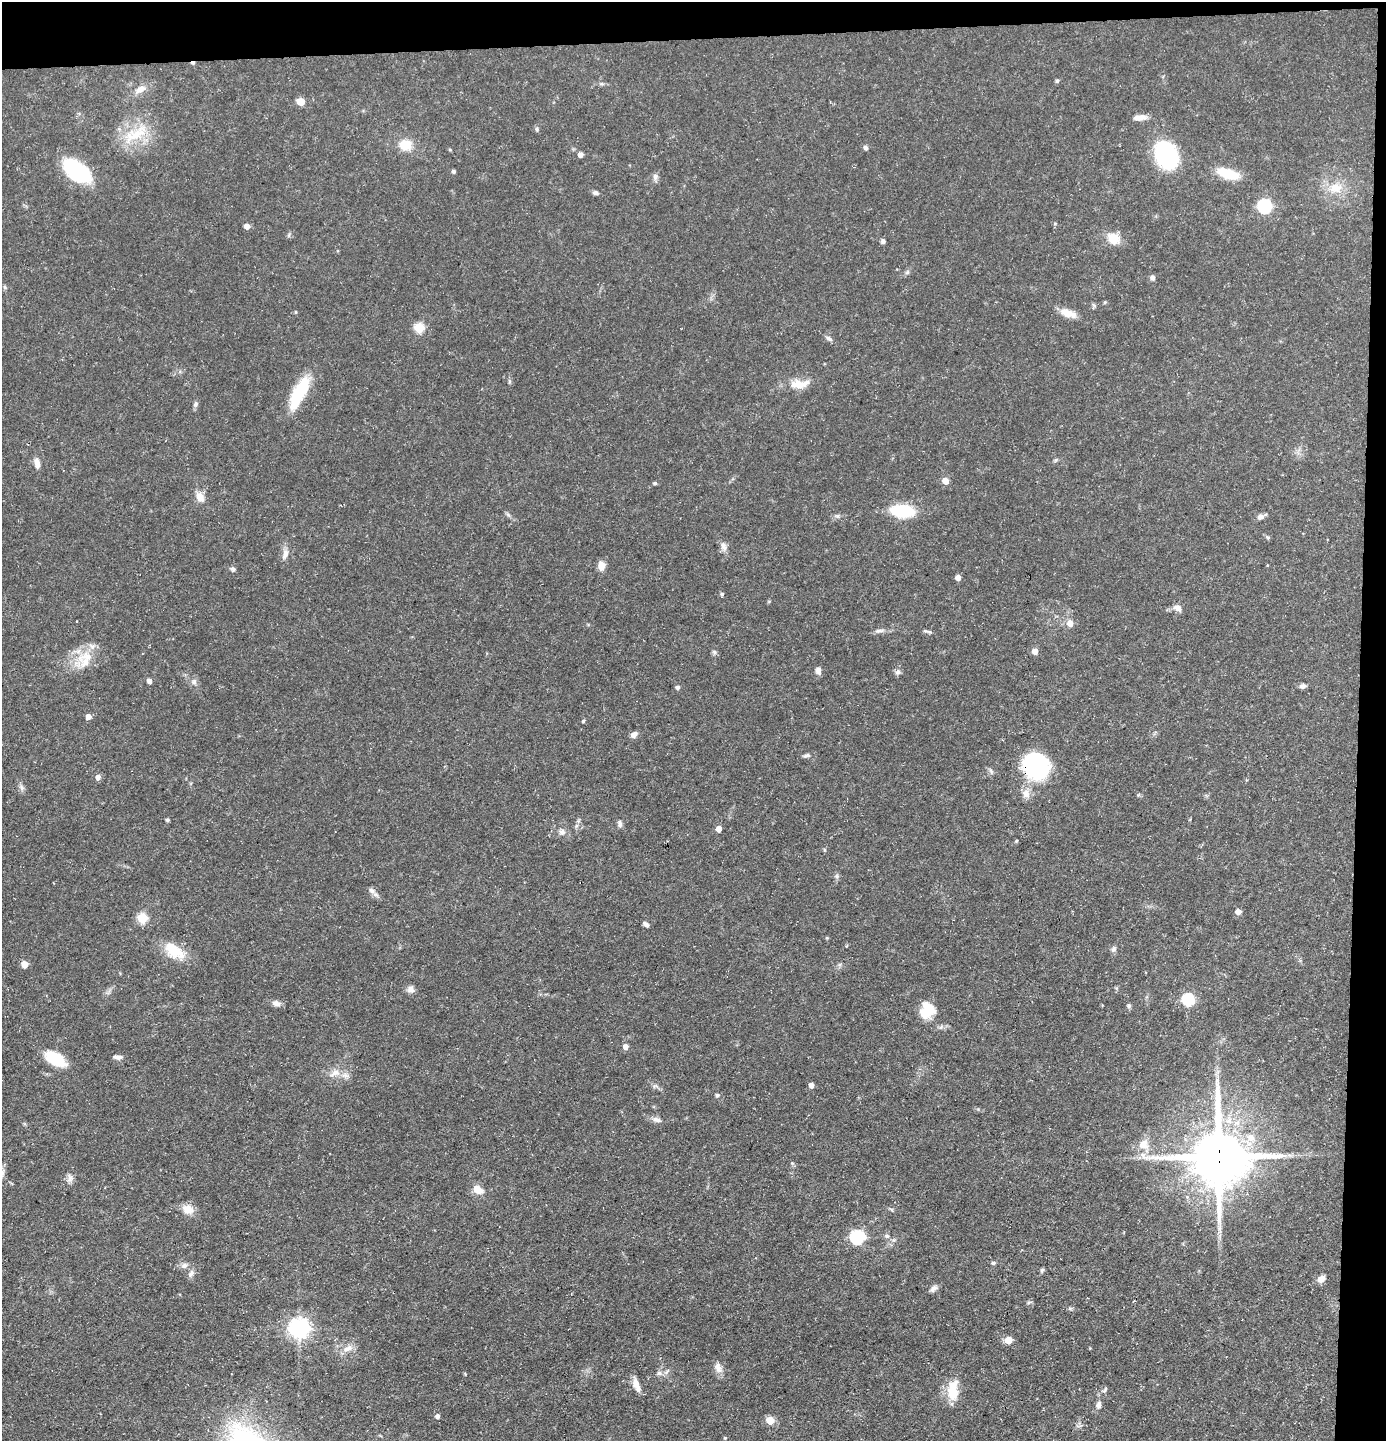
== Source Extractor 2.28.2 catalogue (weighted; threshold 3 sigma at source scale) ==
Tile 3 of 3 x 3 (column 3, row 1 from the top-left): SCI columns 2839-4222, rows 2879-4317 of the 4292 x 4317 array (HDU 1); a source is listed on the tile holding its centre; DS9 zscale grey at full resolution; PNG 1388 x 1443 px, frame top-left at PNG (2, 2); no overlay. Shown black and unused: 5% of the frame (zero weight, under 3 of 5 exposures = <1% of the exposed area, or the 3 px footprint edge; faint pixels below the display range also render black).
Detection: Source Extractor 2.28.2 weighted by HDU 2 'WHT'; one run over the whole footprint, this tile lists its part. Background 0.0975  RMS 0.0046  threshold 0.0207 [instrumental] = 3 sigma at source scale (4.5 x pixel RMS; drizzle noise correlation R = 1.50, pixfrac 1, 0.05/0.05 arcsec/px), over >= 5 px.
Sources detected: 124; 1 inside a brighter object's white glare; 1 cosmic-ray / hot-pixel residue — not listed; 2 inside a brighter listed object's ellipse — not listed separately; the other 120 listed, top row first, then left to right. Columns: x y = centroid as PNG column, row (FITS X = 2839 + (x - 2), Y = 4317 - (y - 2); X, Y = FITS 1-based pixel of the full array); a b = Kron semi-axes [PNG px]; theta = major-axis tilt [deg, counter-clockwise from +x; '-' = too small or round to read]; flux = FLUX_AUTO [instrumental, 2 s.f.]
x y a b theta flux
1057 81 6 5 - 0.74
601 84 7 5 -18 0.9
140 89 13 8 27 3.8
301 101 5 5 - 9.7
1140 117 16 7 6 3.3
537 129 5 5 - 0.75
136 134 42 16 28 16
405 145 12 10 -11 9
865 148 6 5 - 1.1
450 150 4 4 - 0.49
1166 154 21 16 -67 62
580 155 5 5 - 2.5
76 171 29 16 -38 37
454 171 4 4 - 1
1228 174 24 10 -17 14
655 177 9 7 81 1.6
1336 188 19 15 -4 8.7
595 193 7 5 -11 1.2
1265 206 7 6 - 71
247 226 5 5 - 3
1113 239 17 13 -36 7.2
883 241 6 5 - 1.1
907 272 6 5 - 0.93
1152 278 7 6 - 1.3
1094 305 8 3 -45 0.65
296 312 5 3 - 0.4
1068 313 23 9 -18 5.2
419 328 5 5 - 24
829 338 10 5 -32 1.3
798 385 24 12 -1 7.2
299 393 39 13 63 21
195 404 7 6 - 1.2
37 463 12 7 -81 2.8
945 481 5 5 - 5
655 483 4 4 - 0.8
200 497 12 8 -60 4.4
903 511 25 13 -5 20
837 516 7 4 -18 0.85
1260 517 8 7 - 2.1
724 547 12 9 -63 2.4
285 554 14 7 72 2.9
601 565 10 8 90 3.8
233 569 6 5 - 1.1
958 577 5 4 - 3.2
722 594 5 4 - 0.78
1177 608 11 8 -29 2.6
1070 623 6 6 - 3.8
879 631 14 5 7 1.8
928 631 13 4 -13 1
1035 651 5 5 - 4.5
714 652 6 5 - 0.91
85 659 28 20 67 12
818 671 9 6 -85 2
898 672 8 7 - 1.5
149 681 5 4 - 2.3
194 682 8 7 - 1.5
1303 686 7 5 20 1.5
677 687 5 5 - 1.3
88 716 5 4 - 3.1
583 721 5 4 - 0.53
634 734 8 6 37 2
807 755 10 5 7 1.2
1036 765 32 27 -54 42
98 777 6 5 - 2.4
22 788 8 5 -59 1.2
1026 794 12 10 -71 3.6
167 820 4 4 - 0.91
620 824 9 6 -82 1.3
719 829 5 4 - 3.8
562 832 9 8 - 1.8
1016 841 5 3 - 0.46
837 876 6 6 - 0.94
371 890 10 6 -32 1.9
1238 912 5 5 - 3
142 918 5 5 - 24
646 924 7 4 -40 1.5
1114 949 8 6 79 1.3
174 951 31 16 -33 12
25 964 5 5 - 5.9
410 989 9 9 - 2.2
1188 999 6 6 - 45
276 1003 11 8 -14 2
1129 1006 6 6 - 0.86
928 1008 21 12 -56 9.5
626 1046 5 5 - 3.3
118 1057 10 6 -8 1.8
55 1059 25 12 -30 15
335 1073 16 9 27 4.1
811 1085 5 5 - 2.6
655 1086 10 4 0 1.1
717 1095 5 4 - 0.93
657 1120 13 6 -15 2.2
1251 1138 13 10 -54 5.2
1144 1144 14 13 - 5.4
1219 1156 19 17 -86 2900
70 1178 11 7 80 2.1
478 1189 13 8 -38 5.4
188 1209 16 11 -23 4.9
887 1236 7 5 -22 1
857 1237 6 6 - 72
993 1263 6 5 - 0.76
184 1265 9 7 15 1.9
1042 1270 6 5 - 0.74
191 1273 11 6 56 1.8
1321 1279 9 7 36 3
934 1288 11 7 35 1.8
1029 1302 8 3 14 0.63
1070 1308 7 4 0 0.72
299 1328 7 7 - 270
1008 1340 5 5 - 9.5
348 1348 16 8 23 3.5
718 1368 16 8 -64 3.1
659 1373 6 6 - 1.3
636 1385 18 7 -70 4
1105 1390 9 4 55 0.82
953 1391 23 12 84 11
1099 1405 11 7 85 1.9
437 1416 5 4 - 1.5
770 1420 5 5 - 11
725 1438 5 4 - 0.53
Overlapping masked pixels (flux is a lower limit): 2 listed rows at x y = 1036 765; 1219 1156